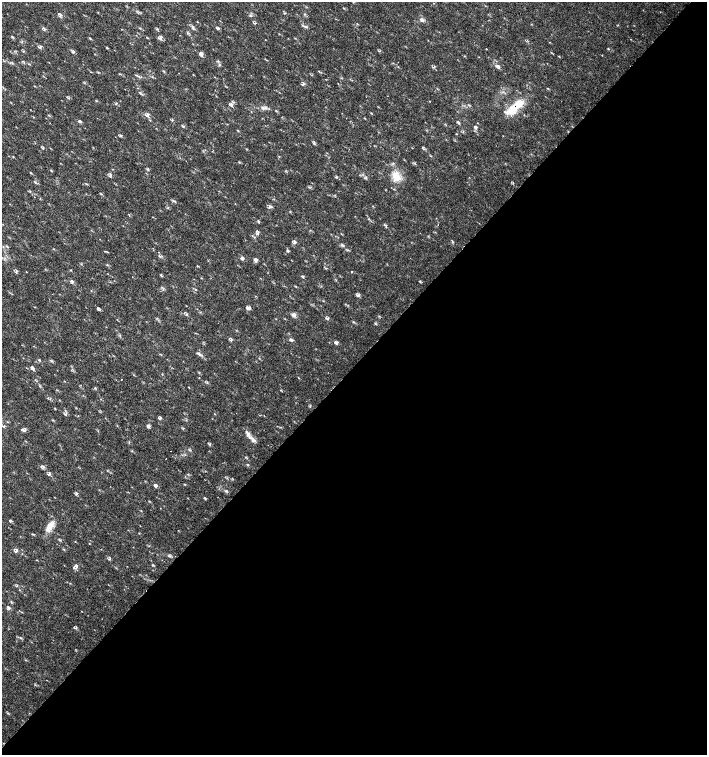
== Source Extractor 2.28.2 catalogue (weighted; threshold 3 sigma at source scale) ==
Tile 12 of 4 x 4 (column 4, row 3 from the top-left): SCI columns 4454-5862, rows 1507-3012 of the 6023 x 6029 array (HDU 1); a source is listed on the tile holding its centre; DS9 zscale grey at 2 x 2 block average (1 PNG px = mean of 2 x 2 image px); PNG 709 x 757 px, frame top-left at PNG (2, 2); no overlay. Shown black and unused: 52% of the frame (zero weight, under 2 of 3 exposures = <1% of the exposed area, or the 3 px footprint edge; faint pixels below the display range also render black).
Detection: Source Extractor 2.28.2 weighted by HDU 2 'WHT'; one run over the whole footprint, this tile lists its part. Background 0.0182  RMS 0.003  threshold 0.0136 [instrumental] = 3 sigma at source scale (4.5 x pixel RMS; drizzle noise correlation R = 1.50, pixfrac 1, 0.0396/0.0396 arcsec/px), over >= 5 px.
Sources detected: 93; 2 cosmic-ray / hot-pixel residue — not listed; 1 inside a brighter listed object's ellipse — not listed separately; the other 90 listed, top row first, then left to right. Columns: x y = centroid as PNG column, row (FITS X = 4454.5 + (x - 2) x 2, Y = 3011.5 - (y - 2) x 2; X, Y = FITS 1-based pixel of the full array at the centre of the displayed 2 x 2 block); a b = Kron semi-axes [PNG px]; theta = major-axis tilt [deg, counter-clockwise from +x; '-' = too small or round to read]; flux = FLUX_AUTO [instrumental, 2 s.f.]
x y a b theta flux
60 15 8 4 -74 1.4
250 15 4 2 - 0.68
422 20 6 3 25 1.4
197 22 2 2 - 0.28
255 23 5 2 - 0.61
306 26 5 3 - 1
44 28 5 3 - 1
218 28 4 3 - 0.87
12 37 3 2 - 0.56
161 38 7 3 71 1.3
39 47 5 2 - 0.77
107 48 3 2 - 0.47
486 49 2 2 - 0.37
73 52 4 4 - 1.1
201 54 6 3 75 1.6
219 65 3 3 - 0.73
497 66 4 3 - 2.2
164 71 3 2 - 0.44
303 84 6 2 37 0.7
140 92 3 2 - 0.55
430 101 2 2 - 0.39
231 105 6 3 73 1.6
515 107 26 8 38 17
263 108 7 3 -25 1.9
371 113 4 2 - 0.39
148 115 7 4 89 1.8
79 121 3 3 - 1.3
222 123 2 2 - 0.46
43 148 4 2 - 0.6
51 171 3 2 - 0.44
30 173 3 2 - 0.43
110 175 6 3 74 1
396 176 14 9 -48 8.2
366 178 4 2 - 0.59
174 201 6 2 -21 1.1
271 206 6 2 -19 1.1
258 221 3 3 - 0.94
386 225 4 2 - 0.46
258 233 6 3 76 1.2
294 242 7 4 62 1.4
342 245 4 2 - 0.73
288 251 3 3 - 0.87
243 259 5 3 - 1.1
255 260 4 4 - 1.8
197 266 3 2 - 0.44
16 272 4 2 - 0.68
26 272 2 2 - 0.37
352 272 2 2 - 0.58
302 276 3 3 - 0.83
72 282 6 2 66 0.83
195 289 3 2 - 0.37
358 295 6 3 46 1.3
248 308 6 4 16 1.8
99 309 4 3 - 0.94
186 314 4 2 - 0.45
294 315 8 4 -6 2
327 319 4 3 - 0.89
354 322 3 3 - 0.61
291 340 4 3 - 0.93
336 342 4 3 - 1.8
201 355 6 2 -20 1.2
259 358 3 2 - 0.4
33 368 6 2 55 0.76
298 378 2 2 - 0.25
121 379 2 2 - 0.39
95 388 3 2 - 0.62
55 408 3 2 - 0.42
65 414 4 3 - 0.79
160 418 5 3 - 1
3 426 6 2 -13 0.98
148 426 5 3 - 1.5
24 430 6 3 -15 1.4
252 439 17 4 -41 3.7
247 465 3 3 - 0.77
43 467 6 2 65 0.69
49 474 5 3 - 1.3
156 486 6 3 87 1.2
226 491 4 3 - 0.9
77 494 5 2 - 0.54
141 511 3 2 - 0.39
10 521 4 2 - 0.64
50 527 15 7 59 6.9
33 534 3 2 - 0.46
89 543 2 2 - 0.33
16 550 6 4 75 1.5
109 559 5 2 - 0.59
76 566 5 4 - 1.6
9 608 5 4 - 1.4
81 611 2 2 - 0.25
20 638 3 2 - 0.61
Overlapping masked pixels (flux is a lower limit): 1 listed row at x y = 515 107
Diffuse or blended objects may show on this block-average render without a row.